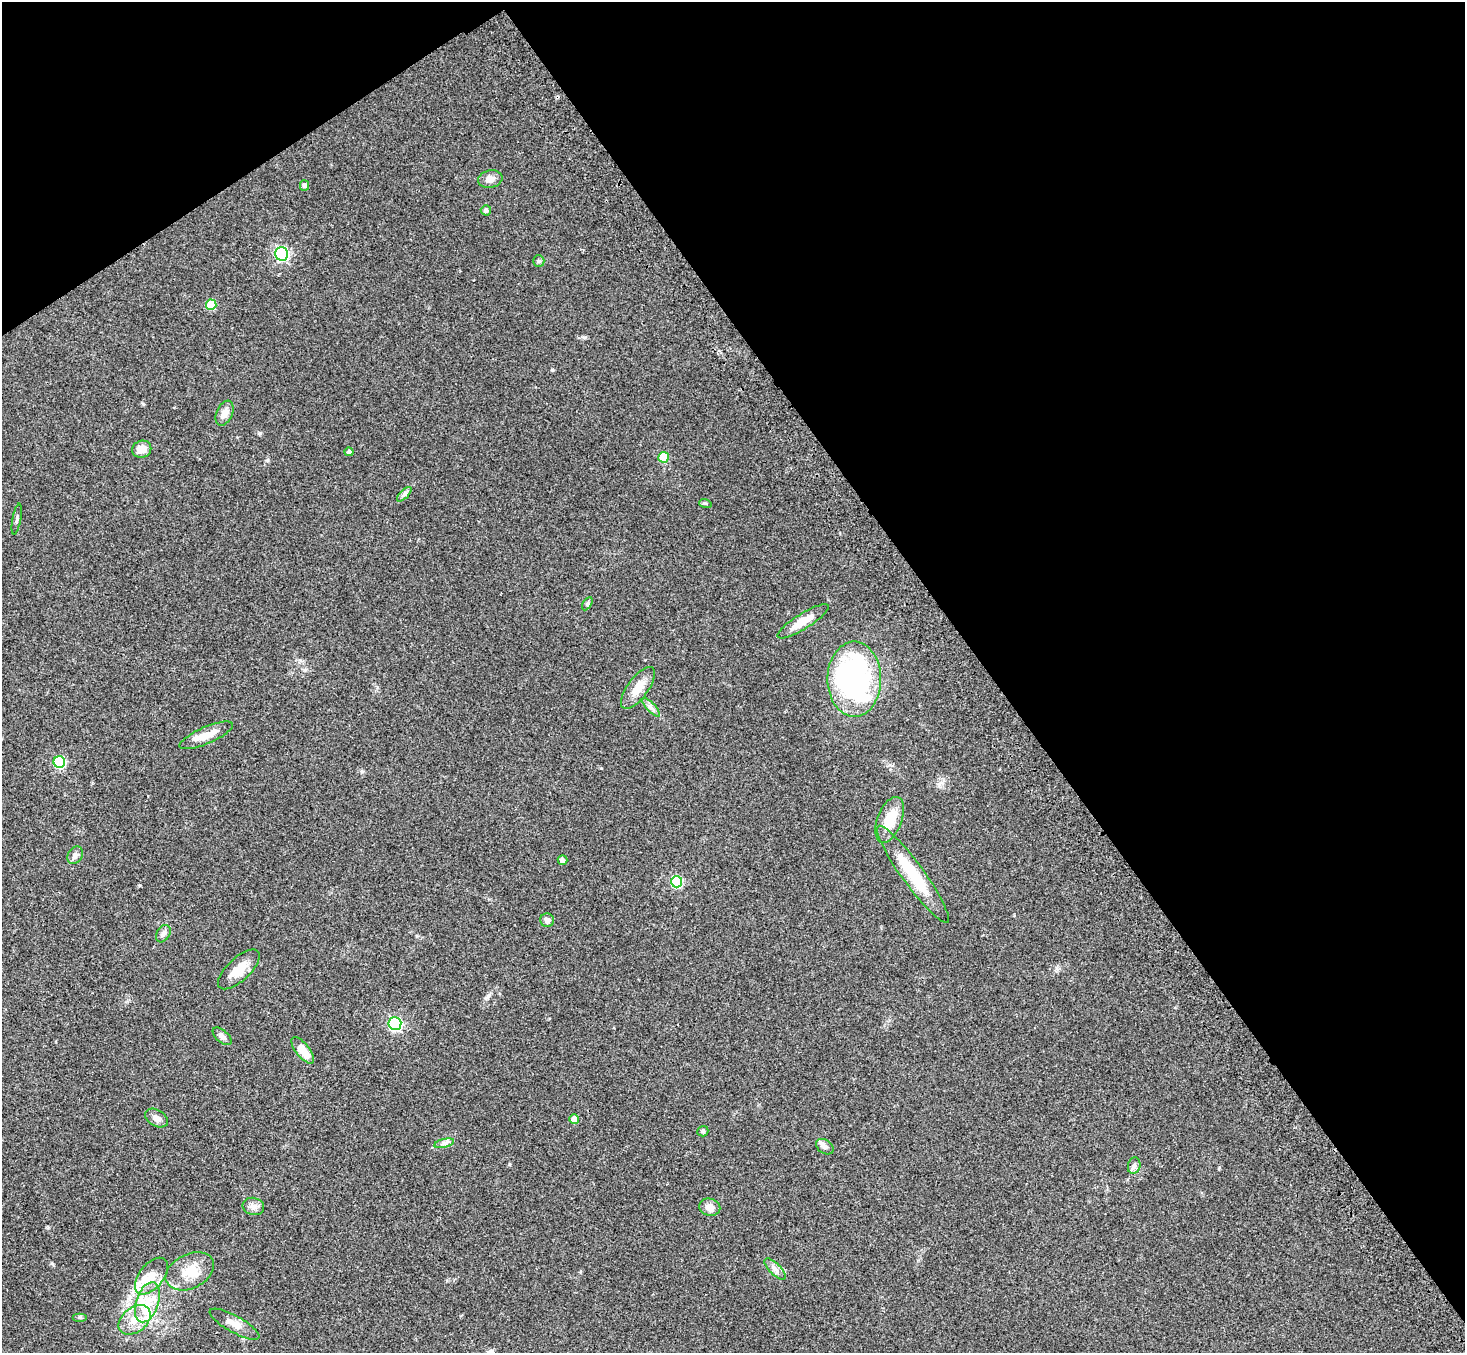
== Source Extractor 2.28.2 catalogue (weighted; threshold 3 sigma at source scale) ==
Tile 3 of 4 x 4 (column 3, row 1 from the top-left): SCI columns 3007-4469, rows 4406-5756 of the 6010 x 5974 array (HDU 1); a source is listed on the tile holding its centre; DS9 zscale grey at full resolution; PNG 1467 x 1355 px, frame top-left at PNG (2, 2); each listed source drawn as its Kron ellipse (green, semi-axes under 4 px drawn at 4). Shown black and unused: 37% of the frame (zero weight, under 3 of 4 exposures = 5% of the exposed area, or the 3 px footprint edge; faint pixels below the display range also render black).
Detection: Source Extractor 2.28.2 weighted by HDU 2 'WHT'; one run over the whole footprint, this tile lists its part. Background 0.204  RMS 0.0084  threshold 0.0379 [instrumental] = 3 sigma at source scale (4.5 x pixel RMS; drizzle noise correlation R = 1.50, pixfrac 1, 0.05/0.05 arcsec/px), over >= 5 px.
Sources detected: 50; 1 inside a brighter object's white glare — neither listed nor drawn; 3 inside a brighter listed object's ellipse — not listed separately; the other 46 listed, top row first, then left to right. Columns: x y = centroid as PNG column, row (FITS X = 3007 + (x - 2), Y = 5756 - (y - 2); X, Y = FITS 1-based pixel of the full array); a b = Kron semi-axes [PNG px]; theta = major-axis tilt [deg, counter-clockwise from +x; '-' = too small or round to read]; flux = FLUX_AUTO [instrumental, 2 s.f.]
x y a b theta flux
490 179 12 8 12 4.8
304 185 5 4 - 2.5
486 210 5 5 - 2.5
282 254 6 6 - 130
539 261 6 5 - 1.4
211 305 5 5 - 24
224 413 13 8 66 5.8
142 449 10 8 21 7.6
349 452 4 4 - 2.2
664 457 5 5 - 24
404 494 9 3 45 1.9
705 503 6 4 -18 1.1
17 519 15 2 80 1.3
587 604 7 4 59 1.3
803 621 30 7 32 14
854 679 37 27 -90 160
638 688 25 10 54 13
651 707 12 4 -46 3
206 735 29 8 23 12
59 762 6 6 - 69
890 820 24 12 69 21
75 855 9 7 57 3
562 860 5 4 - 2.9
913 874 59 11 -54 42
677 882 6 5 - 58
547 920 7 6 - 3.3
163 934 9 6 59 2.9
239 969 26 11 43 13
395 1024 6 6 - 130
222 1036 11 6 -42 3
303 1050 16 7 -51 14
156 1118 12 8 -29 4.2
574 1119 5 4 - 8.6
703 1131 5 5 - 1.6
444 1143 10 4 13 2.4
825 1147 9 6 -33 3.1
1134 1166 8 6 74 2.5
253 1206 11 8 -16 3.8
710 1207 10 8 -13 5.7
775 1269 14 5 -45 3.7
190 1271 26 17 27 19
151 1276 21 12 51 12
147 1302 21 11 72 18
79 1317 7 4 0 1.2
135 1320 18 12 38 15
235 1324 28 8 -29 8.2
Unlisted compact peaks at least as high as the median listed source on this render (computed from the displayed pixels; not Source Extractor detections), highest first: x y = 260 433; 584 337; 552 370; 143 404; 362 771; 267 460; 1056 968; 601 768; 140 885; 52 1263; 509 1164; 488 996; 48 1228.